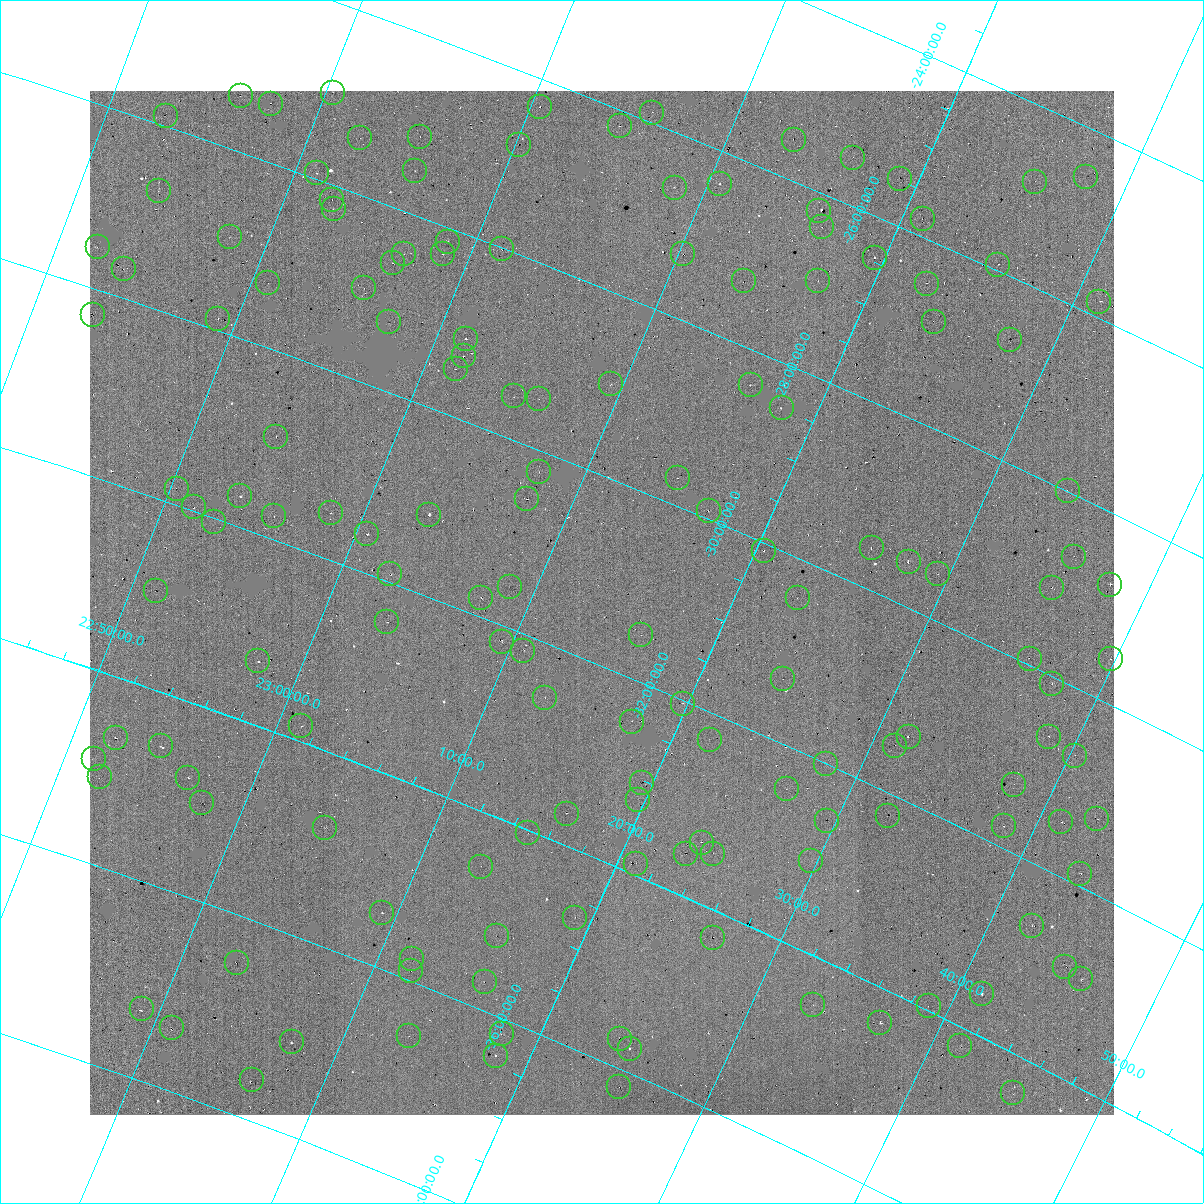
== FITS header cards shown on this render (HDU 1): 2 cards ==
NAXIS1  =                 2048
NAXIS2  =                 2048

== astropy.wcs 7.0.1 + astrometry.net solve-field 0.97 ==
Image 2048 x 2048 px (HDU 1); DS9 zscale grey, zoomed out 1/2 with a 90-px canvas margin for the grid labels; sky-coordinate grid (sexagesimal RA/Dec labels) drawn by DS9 from the SOLVED WCS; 152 Tycho-2 reference stars matched to detected sources circled (green)
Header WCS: RA---TAN-SIP/DEC--TAN-SIP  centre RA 23:13:33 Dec -31:20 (348.39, -31.34 deg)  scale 20.5 arcsec/px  FOV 701.2' x 701.3'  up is -24 deg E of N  parity flipped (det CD > 0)
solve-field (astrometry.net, Tycho-2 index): VERIFIED the header's WCS against the Tycho-2 star catalogue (verified at 3 index scales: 54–152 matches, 0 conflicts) and refined it, rather than solving blind
Solved WCS: RA---TAN-SIP/DEC--TAN-SIP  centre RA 23:13:33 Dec -31:20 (348.39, -31.34 deg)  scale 20.5 arcsec/px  FOV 700.6' x 700.6'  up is -24 deg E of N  parity flipped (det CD > 0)
The solver's refit moves the header's centre by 5.5 arcsec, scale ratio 0.9991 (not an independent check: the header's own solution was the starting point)
Tycho-2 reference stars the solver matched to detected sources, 152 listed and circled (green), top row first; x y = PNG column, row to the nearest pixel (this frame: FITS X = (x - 90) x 2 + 1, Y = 2048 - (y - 91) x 2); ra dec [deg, ICRS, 3 dp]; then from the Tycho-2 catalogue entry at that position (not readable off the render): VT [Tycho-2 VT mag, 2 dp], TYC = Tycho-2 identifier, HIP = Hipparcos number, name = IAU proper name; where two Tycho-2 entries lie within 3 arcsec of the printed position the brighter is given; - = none
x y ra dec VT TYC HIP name
333 93 342.587 -27.002 10.43 6967-75-1 - -
240 96 341.511 -27.395 9.86 6967-333-1 - -
271 104 341.906 -27.366 9.33 6967-171-1 - -
540 107 345.116 -26.312 10.19 6974-854-1 113597 -
652 113 346.479 -25.891 10.62 6975-970-1 - -
166 116 340.718 -27.887 8.37 6970-811-1 112136 -
620 126 346.159 -26.183 8.85 6975-1074-1 113954 -
360 138 343.117 -27.387 9.17 6967-241-1 - -
420 138 343.832 -27.134 10.45 6974-335-1 - -
794 140 348.300 -25.550 9.46 6975-811-1 - -
519 145 345.049 -26.808 9.21 6974-237-1 - -
853 158 349.101 -25.469 9.48 6976-1247-1 - -
415 171 343.933 -27.520 10.66 6977-40-1 - -
316 174 342.770 -27.938 10.56 6970-54-1 - -
1086 178 351.971 -24.561 10.16 6980-282-1 - -
900 179 349.768 -25.479 8.98 6976-324-1 - -
1034 182 351.386 -24.866 10.95 6973-901-1 - -
720 184 347.641 -26.363 10.37 6975-746-1 114436 -
674 188 347.120 -26.606 10.35 6975-846-1 - -
158 192 340.966 -28.725 10.62 6970-918-1 - -
332 200 343.078 -28.165 9.40 6970-226-1 - -
334 210 343.137 -28.258 10.35 6970-200-1 - -
819 211 348.968 -26.203 10.98 6976-1151-1 - -
922 219 350.249 -25.802 9.64 6976-359-1 - -
822 228 349.093 -26.366 9.42 6976-1170-1 - -
230 238 342.033 -28.959 9.96 6970-1105-1 - -
448 242 344.670 -28.150 8.17 6977-794-1 113462 -
98 248 340.504 -29.543 9.40 6970-537-1 - -
502 250 345.357 -28.011 8.59 6977-348-1 113677 -
404 254 344.193 -28.462 10.23 6977-357-1 - -
442 254 344.663 -28.306 8.92 6977-847-1 113459 -
683 254 347.562 -27.288 8.79 6975-324-1 114410 -
874 258 349.879 -26.453 9.14 6976-890-1 115154 -
393 264 344.115 -28.606 8.18 6977-1123-1 113291 -
998 266 351.398 -25.936 9.82 6976-810-1 115642 -
124 270 340.904 -29.691 9.66 6970-1034-1 - -
818 281 349.323 -26.962 9.61 6976-1002-1 - -
744 282 348.433 -27.307 9.34 6975-302-1 - -
268 283 342.699 -29.305 9.55 6970-381-1 - -
926 284 350.638 -26.482 9.30 6976-752-1 - -
364 288 343.886 -28.990 9.85 6977-1070-1 - -
1099 302 352.798 -25.831 10.39 6983-743-1 - -
93 315 340.745 -30.282 8.77 7498-156-1 112154 -
218 319 342.267 -29.875 9.19 6970-304-1 112677 -
389 322 344.348 -29.258 9.89 6977-41-1 - -
934 322 350.925 -26.855 9.90 6976-436-1 - -
466 339 345.355 -29.121 8.52 6977-1161-1 - -
1010 340 351.939 -26.678 9.02 6983-955-1 115815 -
464 356 345.419 -29.317 9.74 6977-832-1 - -
456 369 345.384 -29.487 9.23 6977-774-1 - -
610 384 347.352 -28.999 9.94 6978-70-1 - -
750 385 349.054 -28.383 9.37 6979-151-1 114882 -
514 396 346.236 -29.538 9.90 6978-737-1 - -
538 399 346.546 -29.460 10.65 6978-116-1 - -
782 408 349.550 -28.487 9.24 6979-1095-1 - -
276 437 343.535 -30.913 9.07 7505-210-1 113088 -
539 472 346.928 -30.233 8.99 7506-771-1 114206 -
678 478 348.660 -29.703 9.52 6978-47-1 114746 -
176 489 342.575 -31.830 8.67 7505-800-1 - -
1068 492 353.472 -27.999 9.92 6986-449-1 - -
240 496 343.389 -31.679 10.21 7505-552-1 - -
527 500 346.926 -30.573 9.53 7506-1000-1 - -
194 508 342.875 -31.961 8.86 7505-933-1 112878 -
708 511 349.207 -29.908 8.39 6979-87-1 114934 -
330 513 344.578 -31.507 10.57 7505-156-1 - -
428 515 345.795 -31.143 7.93 7506-1123-1 113838 -
274 516 343.901 -31.762 10.37 7505-197-1 113213 -
214 522 343.192 -32.040 10.25 7505-961-1 - -
367 534 345.136 -31.592 8.48 7506-284-1 - -
872 548 351.407 -29.550 9.13 6979-992-1 115644 -
764 551 350.105 -30.080 9.25 7507-802-1 115235 -
1074 557 353.921 -28.652 9.57 6986-99-1 - -
908 562 351.937 -29.519 8.91 6986-630-1 115816 -
390 574 345.622 -31.924 9.36 7506-1052-1 - -
938 574 352.363 -29.506 10.78 6986-585-1 - -
1110 585 354.514 -28.760 9.12 6987-541-1 116625 -
510 588 347.167 -31.574 9.78 7506-1050-1 - -
1052 588 353.824 -29.089 9.69 6986-148-1 - -
156 591 342.818 -32.970 9.27 7508-791-1 112855 -
481 598 346.873 -31.802 8.55 7506-426-1 114191 -
798 598 350.776 -30.419 9.38 7507-726-1 - -
387 622 345.834 -32.435 10.25 7506-82-1 - -
640 636 349.045 -31.514 9.59 7507-221-1 - -
502 642 347.362 -32.176 9.54 7506-379-1 - -
523 651 347.671 -32.178 8.31 7506-173-1 114447 -
1030 659 353.954 -29.933 9.57 6986-48-1 116453 -
1110 660 354.946 -29.530 8.86 6987-1095-1 116759 -
258 662 344.434 -33.336 10.02 7508-1281-1 - -
783 679 351.047 -31.325 9.00 7514-214-1 115535 -
1052 684 354.376 -30.086 9.24 7515-1043-1 116580 -
544 698 348.191 -32.578 10.56 7510-2-1 - -
682 704 349.938 -32.038 9.91 7507-540-1 - -
632 722 349.403 -32.446 9.96 7507-176-1 115010 -
301 726 345.302 -33.843 9.90 7509-658-1 - -
1049 737 354.644 -30.638 9.92 7515-1150-1 - -
116 738 343.045 -34.634 7.87 7508-942-1 112925 -
908 738 352.921 -31.336 8.50 7514-497-1 116115 -
710 740 350.476 -32.289 10.02 7507-555-1 - -
160 746 343.647 -34.564 9.16 7508-999-1 113130 -
895 746 352.806 -31.490 8.17 7514-1058-1 116074 -
1075 756 355.074 -30.701 10.50 7515-504-1 - -
94 759 342.874 -34.925 10.09 7508-554-1 - -
826 764 352.058 -32.003 9.93 7514-105-1 - -
100 778 343.042 -35.095 10.23 7511-560-1 - -
188 778 344.155 -34.787 9.31 7508-417-1 - -
642 783 349.869 -33.030 8.40 7510-414-1 115150 -
1014 785 354.492 -31.308 10.45 7515-825-1 - -
787 790 351.714 -32.444 10.58 7514-164-1 - -
638 800 349.918 -33.224 9.30 7510-542-1 115168 -
202 804 344.462 -34.998 9.19 7508-1084-1 113389 -
566 814 349.093 -33.673 9.65 7510-934-1 114896 -
888 816 353.123 -32.237 8.87 7514-676-1 116189 -
1097 820 355.715 -31.237 10.50 7515-109-1 116980 -
827 821 352.391 -32.577 9.74 7517-355-1 - -
1061 822 355.294 -31.449 10.32 7515-515-1 - -
1004 826 354.611 -31.780 8.62 7515-703-1 116659 -
325 828 346.133 -34.789 8.69 7509-875-1 - -
528 834 348.715 -34.035 9.28 7510-981-1 114765 -
702 843 350.950 -33.379 8.54 7510-880-1 115501 -
686 854 350.819 -33.561 9.17 7510-998-1 - -
713 854 351.161 -33.440 9.14 7517-174-1 115571 -
810 861 352.416 -33.057 11.06 7517-31-1 - -
636 864 350.249 -33.885 9.95 7510-564-1 - -
480 867 348.306 -34.567 10.32 7510-778-1 114621 -
1080 874 355.830 -31.872 9.24 7515-970-1 - -
382 914 347.314 -35.434 9.60 7512-476-1 - -
574 918 349.780 -34.696 10.05 7510-792-1 - -
1032 926 355.539 -32.642 9.21 7518-172-1 116934 -
496 936 348.890 -35.207 8.53 7513-965-1 114821 -
712 938 351.629 -34.289 8.85 7517-81-1 - -
412 959 347.947 -35.774 9.71 7512-330-1 - -
236 963 345.728 -36.483 8.44 7512-319-1 113818 -
1065 967 356.202 -32.881 9.12 7518-47-1 117136 -
410 972 347.995 -35.902 9.76 7512-533-1 - -
1080 980 356.470 -32.927 8.20 7518-630-1 117204 -
484 982 348.995 -35.718 8.58 7513-496-1 114866 -
982 994 355.332 -33.572 9.51 7518-384-1 - -
813 1006 353.287 -34.498 10.64 7517-1133-1 - -
928 1006 354.739 -33.953 10.07 7518-271-1 - -
142 1010 344.767 -37.281 9.05 7511-320-1 113491 -
880 1023 354.233 -34.352 8.42 7518-517-1 116526 -
172 1028 345.254 -37.359 8.15 7512-130-1 113649 -
502 1034 349.503 -36.162 9.88 7513-1030-1 - -
408 1036 348.327 -36.553 11.15 7513-983-1 - -
620 1040 351.038 -35.708 9.76 7520-537-1 - -
292 1042 346.868 -37.068 8.80 7512-981-1 - -
960 1046 355.375 -34.193 8.92 7518-1030-1 116885 -
630 1050 351.222 -35.762 10.27 7520-652-1 - -
496 1056 349.552 -36.397 9.78 7513-635-1 - -
252 1080 346.558 -37.593 10.19 8005-115-1 - -
619 1088 351.310 -36.185 7.87 7520-518-1 115615 -
1012 1094 356.314 -34.391 10.53 7518-985-1 - -